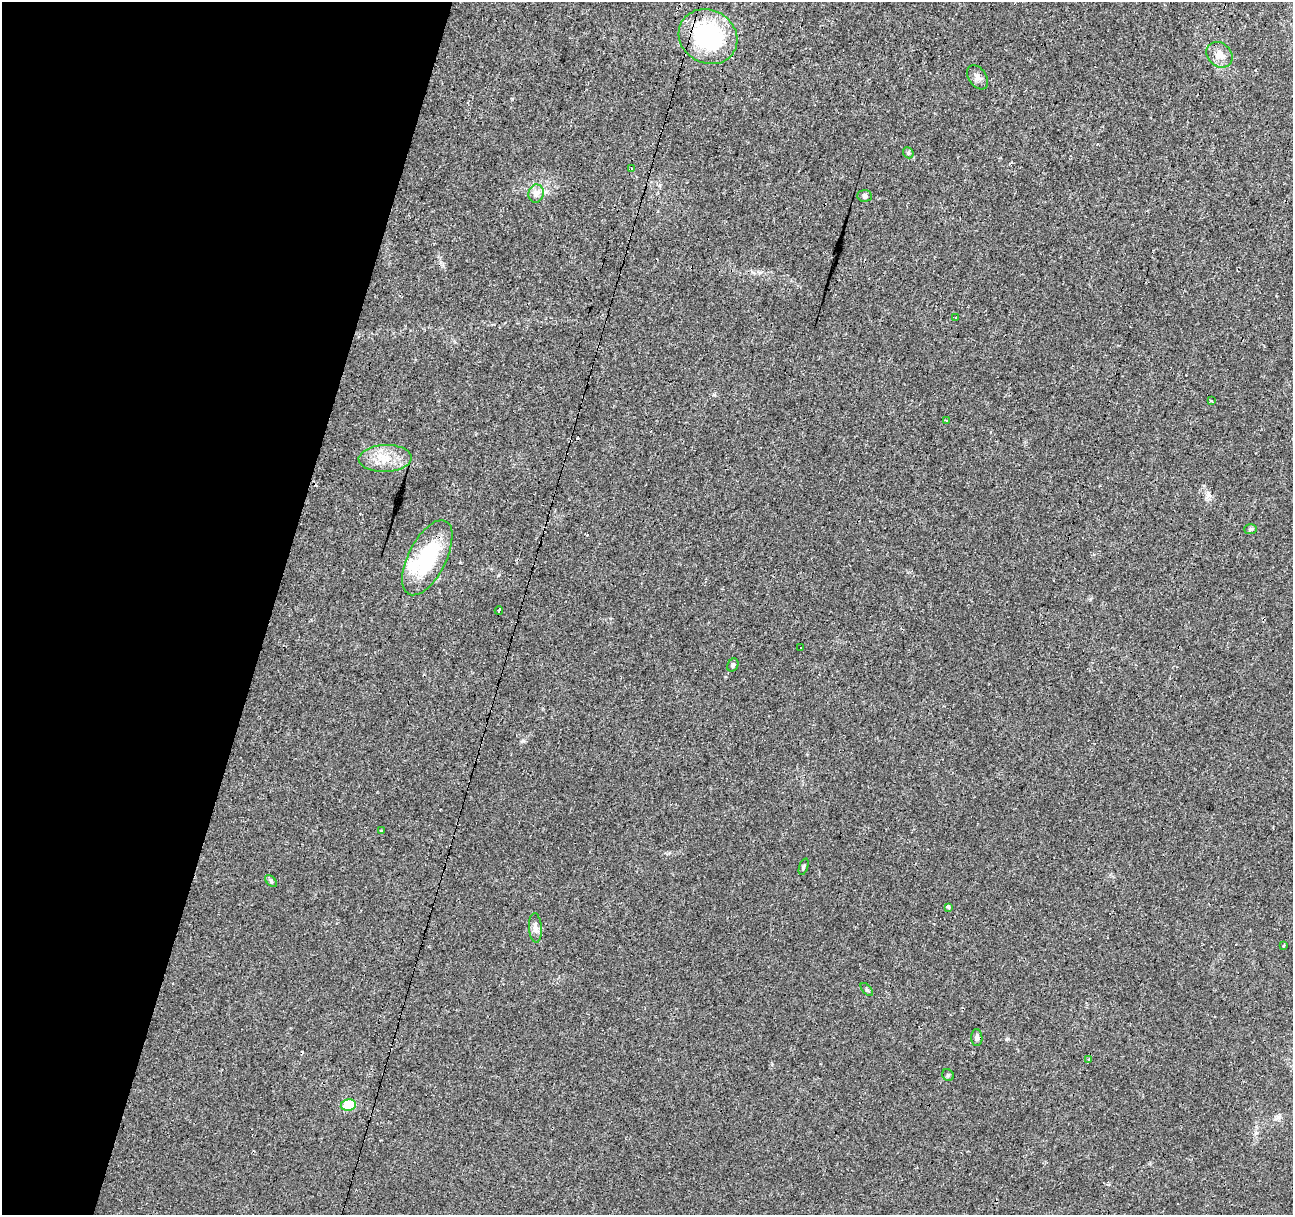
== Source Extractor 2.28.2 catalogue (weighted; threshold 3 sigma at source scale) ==
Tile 9 of 4 x 4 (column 1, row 3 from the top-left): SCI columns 1-1291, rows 1430-2642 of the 5169 x 5349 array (HDU 1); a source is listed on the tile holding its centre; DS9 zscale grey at full resolution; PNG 1295 x 1217 px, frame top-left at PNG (2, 2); each listed source drawn as its Kron ellipse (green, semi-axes under 4 px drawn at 4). Shown black and unused: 21% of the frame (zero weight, under 3 of 4 exposures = <1% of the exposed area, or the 3 px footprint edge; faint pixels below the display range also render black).
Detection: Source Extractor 2.28.2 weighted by HDU 2 'WHT'; one run over the whole footprint, this tile lists its part. Background 0.0242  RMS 0.0031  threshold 0.0138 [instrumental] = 3 sigma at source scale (4.5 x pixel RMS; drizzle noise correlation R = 1.50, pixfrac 1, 0.0396/0.0396 arcsec/px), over >= 5 px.
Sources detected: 39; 11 cosmic-ray / hot-pixel residue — neither listed nor drawn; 1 inside a brighter listed object's ellipse — not listed separately; the other 27 listed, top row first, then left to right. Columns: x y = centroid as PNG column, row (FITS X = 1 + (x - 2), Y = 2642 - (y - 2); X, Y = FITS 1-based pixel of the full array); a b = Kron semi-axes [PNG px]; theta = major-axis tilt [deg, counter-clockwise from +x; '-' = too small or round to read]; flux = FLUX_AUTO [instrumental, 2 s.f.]
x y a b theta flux
708 37 30 26 -30 32
1219 55 14 11 -40 2.8
978 77 13 8 -56 1.5
908 153 6 5 - 0.47
631 168 3 3 - 0.85
536 194 9 7 78 1.9
865 196 7 5 -2 0.69
955 318 3 3 - 1
1212 401 3 3 - 0.61
946 421 3 3 - 0.33
385 458 26 13 2 6
1251 529 6 5 - 0.5
427 558 41 19 63 21
499 611 4 3 - 1.8
800 648 3 2 - 0.22
733 665 7 5 61 0.67
382 831 3 3 - 1.3
804 867 9 3 71 0.46
271 881 7 4 -47 0.54
948 907 4 3 - 1.4
535 928 15 6 -86 1.4
1283 946 3 3 - 0.51
867 990 8 4 -48 0.44
977 1038 8 5 -88 0.89
1088 1060 3 3 - 4.3
948 1075 6 5 - 0.46
348 1105 7 5 10 11
Overlapping masked pixels (flux is a lower limit): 1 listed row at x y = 708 37
Unlisted compact peaks at least as high as the median listed source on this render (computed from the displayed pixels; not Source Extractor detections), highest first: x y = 523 741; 1278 1117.